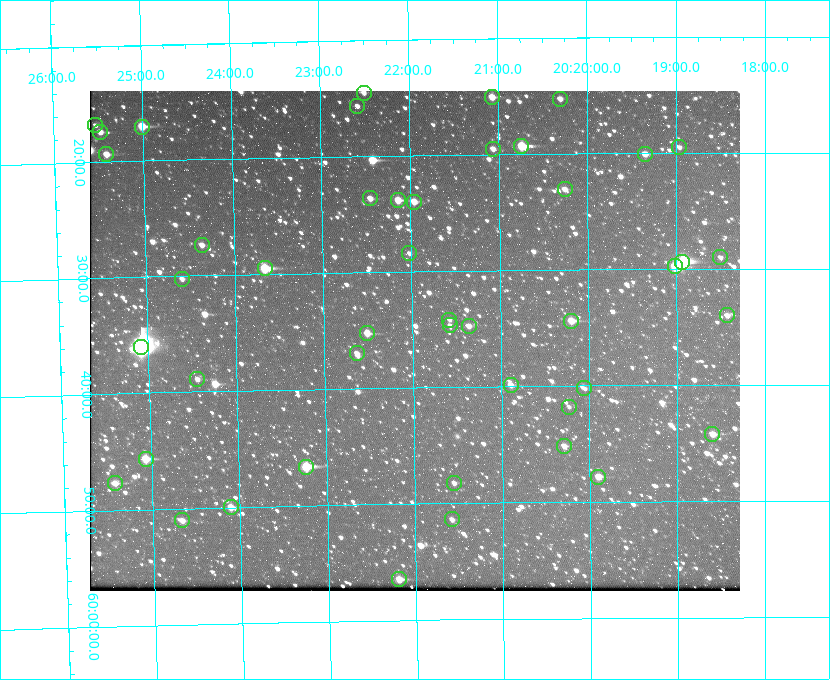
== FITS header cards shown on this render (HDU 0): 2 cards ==
NAXIS1  =                  650 / Width of table row in bytes
NAXIS2  =                  500 / Number of rows in table

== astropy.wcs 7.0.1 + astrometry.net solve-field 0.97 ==
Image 650 x 500 px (HDU 0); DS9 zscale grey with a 90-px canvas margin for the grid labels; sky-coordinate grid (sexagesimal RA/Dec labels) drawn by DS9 from the SOLVED WCS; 46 Tycho-2 reference stars matched to detected sources circled (green)
Header WCS: none
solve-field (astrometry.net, Tycho-2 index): SOLVED blind (the file carries no WCS)
Solved WCS: RA---TAN-SIP/DEC--TAN-SIP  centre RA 20:21:59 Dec +59:36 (305.49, +59.60 deg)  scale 5.17 arcsec/px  FOV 56.0' x 43.1'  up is -179 deg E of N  parity flipped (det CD > 0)
(file carries no celestial WCS; the grid is the blind solution)
Tycho-2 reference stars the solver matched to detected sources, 46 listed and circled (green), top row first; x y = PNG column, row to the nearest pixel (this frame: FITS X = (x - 90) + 1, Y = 500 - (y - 91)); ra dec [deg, ICRS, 3 dp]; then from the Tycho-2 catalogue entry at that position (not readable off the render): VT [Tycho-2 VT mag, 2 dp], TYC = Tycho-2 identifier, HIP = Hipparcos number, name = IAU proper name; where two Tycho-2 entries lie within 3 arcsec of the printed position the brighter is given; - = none
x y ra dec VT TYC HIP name
364 93 305.626 +59.242 11.94 3949-1433-1 - -
492 97 305.267 +59.251 11.19 3949-745-1 - -
560 99 305.075 +59.254 11.10 3949-857-1 - -
357 106 305.645 +59.261 12.19 3949-1327-1 - -
95 125 306.381 +59.280 11.91 3949-849-1 - -
142 127 306.252 +59.284 9.41 3949-1643-1 - -
100 132 306.368 +59.290 11.15 3949-1131-1 - -
521 146 305.185 +59.322 8.95 3949-1869-1 - -
679 147 304.741 +59.325 12.05 3949-499-1 - -
493 149 305.266 +59.325 11.55 3949-717-1 - -
106 154 306.353 +59.322 10.67 3949-467-1 - -
645 154 304.838 +59.335 10.93 3949-1877-1 - -
565 189 305.064 +59.384 11.29 3949-93-1 - -
370 198 305.613 +59.394 10.81 3949-1261-1 - -
398 200 305.535 +59.397 10.37 3949-1383-1 - -
414 202 305.490 +59.400 10.79 3949-1179-1 - -
202 245 306.091 +59.456 11.36 3949-919-1 - -
409 253 305.505 +59.474 11.77 3949-1259-1 - -
720 257 304.626 +59.483 12.57 3949-149-1 - -
682 262 304.733 +59.490 8.93 3949-1451-1 - -
675 266 304.755 +59.496 9.37 3949-615-1 - -
265 268 305.915 +59.492 9.25 3949-1149-1 - -
182 279 306.149 +59.504 12.27 3949-401-1 - -
727 315 304.607 +59.567 11.00 3949-1861-1 - -
449 320 305.394 +59.570 11.70 3949-405-1 - -
571 321 305.049 +59.573 10.18 3949-1099-1 - -
450 325 305.393 +59.578 11.77 3949-137-1 - -
469 326 305.340 +59.579 10.98 3949-39-1 - -
367 333 305.628 +59.588 10.19 3949-1517-1 - -
141 347 306.271 +59.600 6.45 3949-2016-1 100714 -
357 353 305.659 +59.616 11.86 3949-1415-1 - -
197 379 306.113 +59.648 11.13 3949-1837-1 - -
511 385 305.223 +59.664 11.52 3949-1631-1 - -
584 388 305.013 +59.671 12.48 3949-1826-1 - -
569 407 305.057 +59.697 12.28 3949-191-1 - -
712 434 304.649 +59.737 10.61 3949-735-1 - -
564 446 305.073 +59.753 11.06 3949-89-1 - -
146 459 306.265 +59.761 9.71 3949-555-1 - -
306 467 305.808 +59.778 8.73 3949-715-1 100545 -
598 477 304.976 +59.797 11.33 3949-1031-1 - -
115 483 306.354 +59.795 10.50 3949-971-1 - -
454 483 305.387 +59.804 11.49 3949-285-1 - -
231 507 306.026 +59.833 10.93 3949-785-1 - -
452 519 305.395 +59.857 11.71 3949-313-1 - -
182 520 306.165 +59.851 11.26 3949-49-1 - -
399 579 305.548 +59.941 10.72 3949-815-1 - -